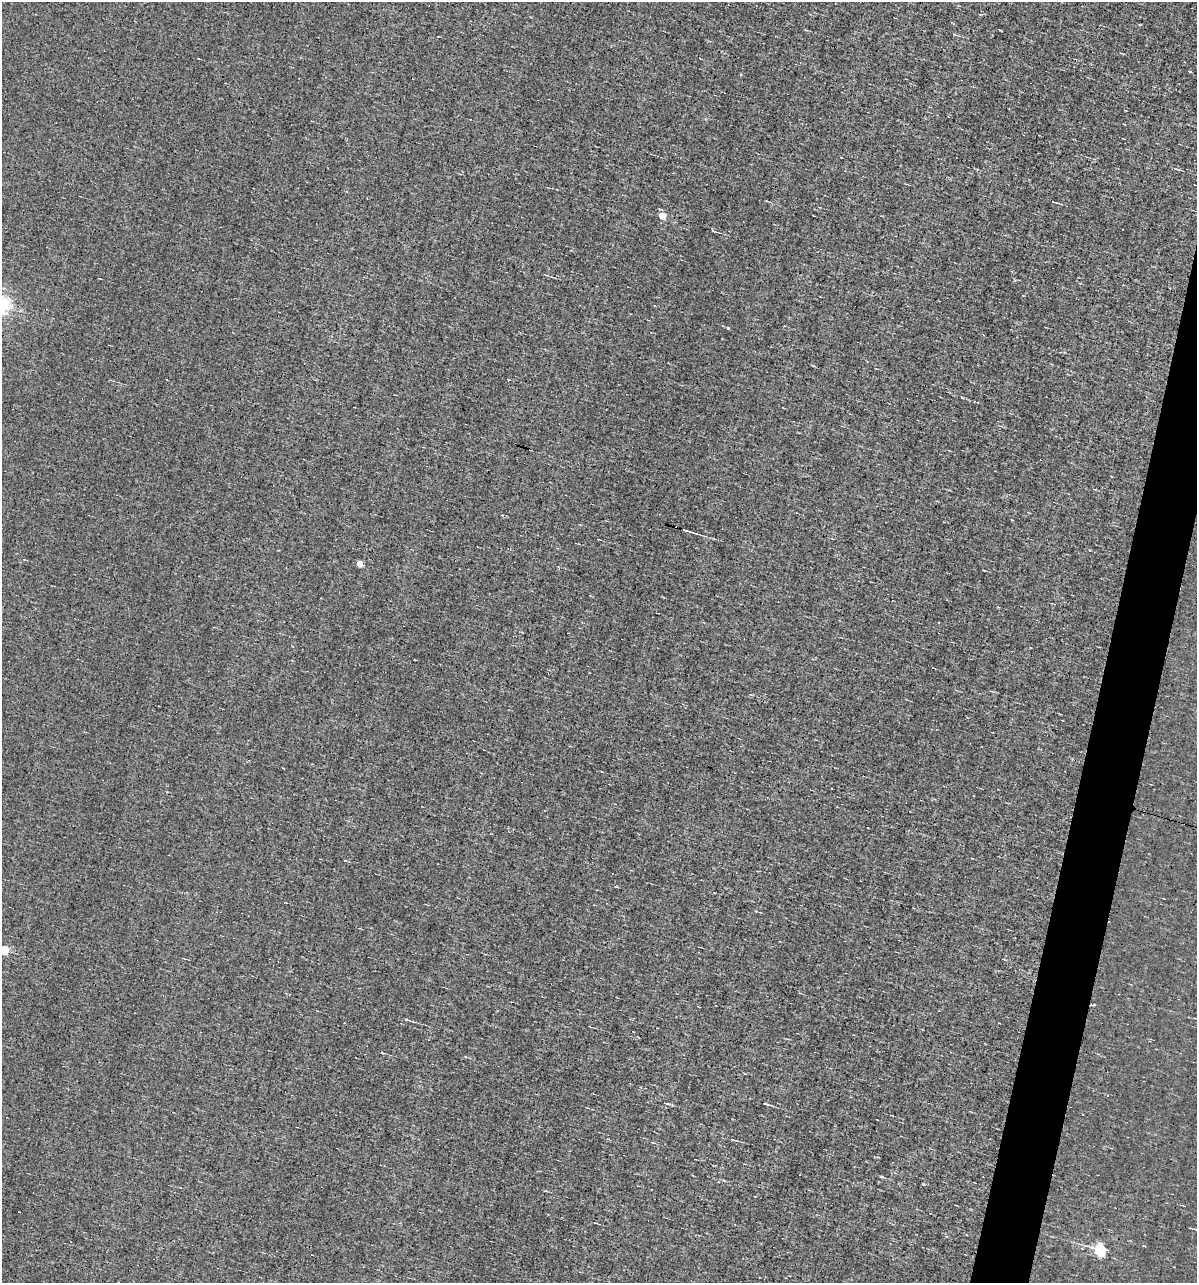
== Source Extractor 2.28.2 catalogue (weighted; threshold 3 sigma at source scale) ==
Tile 10 of 4 x 4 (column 2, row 3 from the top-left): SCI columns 1308-2502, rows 1282-2562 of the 5129 x 5124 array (HDU 1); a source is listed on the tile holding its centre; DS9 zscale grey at full resolution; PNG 1199 x 1285 px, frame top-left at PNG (2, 2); no overlay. Shown black and unused: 3% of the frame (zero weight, under 3 of 4 exposures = <1% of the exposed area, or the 3 px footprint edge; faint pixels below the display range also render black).
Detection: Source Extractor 2.28.2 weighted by HDU 2 'WHT'; one run over the whole footprint, this tile lists its part. Background -0.00277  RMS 0.056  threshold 0.251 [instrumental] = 3 sigma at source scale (4.5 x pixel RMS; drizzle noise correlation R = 1.50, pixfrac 1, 0.05/0.05 arcsec/px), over >= 5 px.
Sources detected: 18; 3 cosmic-ray / hot-pixel residue — not listed; the other 15 listed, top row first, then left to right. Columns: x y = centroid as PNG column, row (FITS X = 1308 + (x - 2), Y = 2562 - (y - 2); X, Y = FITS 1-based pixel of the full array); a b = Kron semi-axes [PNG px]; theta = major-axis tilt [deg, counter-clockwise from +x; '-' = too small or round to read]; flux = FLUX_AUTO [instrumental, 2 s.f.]
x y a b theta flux
955 35 5 3 - 6.2
1176 169 7 3 -18 9.1
1054 202 10 2 -17 8.2
662 216 5 4 - 110
713 231 6 4 -26 7.7
688 531 15 2 -16 33
359 563 4 4 - 100
4 950 5 5 - 280
1094 1005 4 3 - 8.9
407 1020 10 3 -19 11
382 1053 5 3 - 6.8
666 1103 7 3 -13 6.9
765 1104 10 3 -17 11
732 1140 7 2 -11 7.2
1101 1250 6 5 - 680
Overlapping masked pixels (flux is a lower limit): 1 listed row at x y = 688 531
Isophote crosses this tile's border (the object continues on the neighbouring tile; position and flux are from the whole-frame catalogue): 1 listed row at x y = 4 950
Unlisted compact peaks at least as high as the median listed source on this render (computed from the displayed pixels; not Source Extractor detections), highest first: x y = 728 328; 962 397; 923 1184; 881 1176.